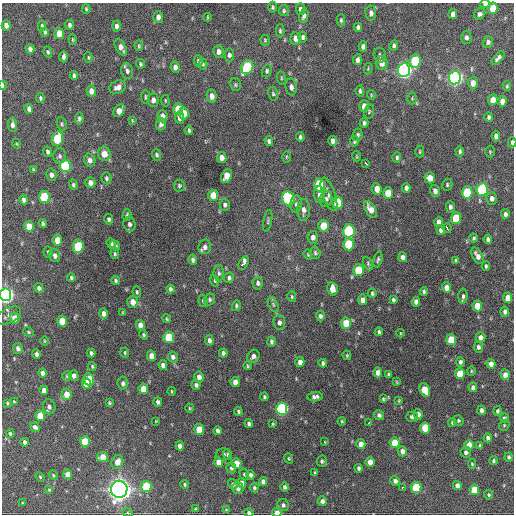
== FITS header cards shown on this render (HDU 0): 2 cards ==
NAXIS1  =                  512 / Axis length
NAXIS2  =                  512 / Axis length

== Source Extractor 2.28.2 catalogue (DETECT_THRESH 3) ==
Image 512 x 512 px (HDU 0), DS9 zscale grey, 1 PNG px = 1 image px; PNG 516 x 516 px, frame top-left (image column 1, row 512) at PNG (2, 3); each listed source drawn as its Kron ellipse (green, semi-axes under 4 px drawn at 4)
Background 995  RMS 33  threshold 97.8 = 3 sigma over >= 5 px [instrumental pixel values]
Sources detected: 349; all 349 listed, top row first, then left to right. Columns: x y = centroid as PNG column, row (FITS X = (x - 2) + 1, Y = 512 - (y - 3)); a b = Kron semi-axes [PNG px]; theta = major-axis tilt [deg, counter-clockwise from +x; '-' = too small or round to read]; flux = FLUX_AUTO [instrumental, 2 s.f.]
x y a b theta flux
485 4 5 3 - 7.3e+03
273 7 5 4 - 3.5e+03
493 8 6 5 - 4.6e+04
86 9 5 4 - 2.8e+03
301 9 6 4 -89 7.0e+03
284 11 5 5 - 3.7e+03
371 13 7 5 -87 7.6e+03
453 14 5 4 - 1.1e+04
480 14 6 5 - 5.3e+03
304 16 7 4 77 7.6e+03
158 17 6 5 - 1.1e+04
207 17 4 3 - 1.8e+03
341 20 6 4 89 3.7e+03
6 25 5 4 - 1.1e+04
69 25 5 4 - 5.9e+03
42 26 5 3 - 4.2e+03
116 26 5 4 - 7.6e+03
358 27 4 4 - 4.6e+03
280 31 6 4 -89 3.5e+03
45 32 4 3 - 4.1e+03
59 33 5 4 - 3.2e+04
303 37 5 4 - 5.2e+03
295 38 6 5 - 1.4e+04
466 38 6 5 - 6.0e+03
73 40 5 3 - 2.3e+03
265 40 5 4 - 2.8e+03
488 42 6 5 - 6.4e+03
394 45 5 4 - 4.7e+03
139 46 5 4 - 2.9e+03
363 46 5 4 - 7.7e+03
121 47 9 5 -59 1.2e+04
30 49 5 4 - 8.5e+03
48 52 5 4 - 3.3e+03
219 52 6 5 - 1.0e+04
229 55 6 4 -86 5.5e+03
380 55 7 6 - 5.2e+03
63 57 5 3 - 6.1e+03
88 57 5 3 - 2.4e+03
498 58 8 4 46 7.0e+03
357 60 5 4 - 6.4e+03
198 61 6 4 -85 5.5e+03
415 61 7 5 81 1.2e+05
381 63 7 6 - 1.6e+04
141 64 4 4 - 3.0e+03
203 64 5 4 - 2.9e+03
175 67 5 4 - 9.1e+03
247 67 7 6 - 1.9e+05
368 69 6 4 79 2.4e+03
404 70 7 6 - 8.3e+05
127 71 8 6 -78 6.5e+03
267 71 6 4 75 4.0e+03
74 75 4 3 - 4.8e+03
281 78 7 3 -82 2.6e+03
455 78 6 6 - 8.0e+05
473 83 6 5 - 1.5e+04
3 85 4 2 - 4.8e+03
235 85 6 5 - 3.4e+03
507 86 4 3 - 2.6e+03
118 87 8 6 25 1.2e+04
291 87 8 6 -80 8.3e+03
91 91 5 4 - 1.6e+04
360 91 6 4 -83 4.2e+03
273 94 7 5 -74 3.7e+03
371 95 5 4 - 2.4e+03
212 96 6 5 - 1.1e+04
145 97 7 3 -90 3.0e+03
40 98 5 4 - 3.5e+03
412 98 6 5 - 3.0e+03
153 100 7 5 89 9.9e+03
493 100 5 5 - 2.2e+04
165 101 5 3 - 2.0e+03
502 101 5 4 - 1.2e+04
364 106 6 5 - 1.8e+04
29 109 5 4 - 6.8e+03
178 109 6 5 - 5.2e+04
119 111 7 5 49 2.3e+04
369 111 7 5 76 3.4e+03
183 113 6 5 - 3.5e+04
162 116 6 5 - 1.1e+04
489 117 5 4 - 4.3e+03
79 118 6 4 80 4.7e+03
179 118 6 4 -83 7.0e+03
132 120 4 3 - 1.9e+03
364 123 5 4 - 4.7e+03
62 124 7 5 -75 3.7e+03
161 124 6 5 - 7.0e+03
12 125 7 4 -87 7.6e+03
189 130 4 3 - 3.5e+03
358 135 6 5 - 4.2e+03
496 136 5 4 - 9.5e+03
300 137 4 3 - 4.0e+03
57 139 7 5 75 1.1e+05
269 141 5 4 - 5.0e+03
333 141 5 4 - 9.0e+03
354 141 5 4 - 4.3e+03
512 142 5 3 - 4.0e+03
17 144 5 3 - 2.0e+03
460 151 5 3 - 3.8e+03
47 152 5 4 - 5.5e+03
420 152 6 4 89 2.6e+03
490 152 6 5 - 2.7e+03
104 154 7 6 - 1.9e+04
157 155 6 4 -70 4.6e+03
60 156 7 6 - 5.4e+03
356 156 5 3 - 1.9e+03
286 157 6 4 89 2.4e+03
397 157 5 4 - 4.4e+03
222 158 5 5 - 1.1e+04
90 160 6 6 - 9.1e+03
366 163 4 2 - 5.4e+03
65 166 6 5 - 1.7e+05
33 170 3 2 - 2.3e+03
51 175 6 5 - 7.9e+03
226 176 7 5 67 3.0e+04
106 178 6 5 - 4.5e+03
430 178 5 5 - 1.9e+04
90 182 5 5 - 1.1e+04
73 185 5 4 - 3.8e+03
319 185 6 5 - 1.6e+05
447 185 6 5 - 3.6e+03
179 186 6 5 - 3.6e+03
406 188 4 4 - 6.0e+03
377 189 6 5 - 2.0e+04
482 189 6 5 - 2.4e+05
435 191 6 5 - 8.1e+03
467 192 6 5 - 9.9e+04
388 193 6 5 - 3.9e+04
329 194 17 6 -71 1.0e+04
213 195 6 5 - 3.2e+04
319 195 8 5 -85 8.4e+03
44 197 6 5 - 1.4e+05
492 198 6 5 - 7.7e+03
288 199 7 6 - 2.4e+05
326 199 8 6 77 6.3e+03
24 200 5 4 - 7.1e+03
337 203 6 5 - 6.5e+04
296 204 9 5 85 6.7e+03
225 205 6 5 - 5.2e+03
450 207 5 4 - 5.9e+03
370 209 9 5 -57 1.6e+04
304 210 11 6 89 1.1e+04
505 214 5 4 - 6.0e+03
127 215 6 3 75 3.5e+03
456 218 6 5 - 6.8e+04
109 219 5 4 - 4.4e+03
268 221 11 4 80 3.8e+03
439 222 5 4 - 8.6e+03
43 223 4 4 - 4.8e+03
129 224 7 6 - 6.3e+03
29 226 5 5 - 3.1e+04
323 226 6 5 - 4.3e+04
447 228 5 3 - 8.2e+03
441 230 5 4 - 6.6e+03
349 231 6 5 - 2.4e+05
313 237 6 5 - 8.6e+03
474 238 4 3 - 3.4e+03
488 239 4 4 - 6.1e+03
57 240 5 4 - 3.0e+04
111 243 5 4 - 5.4e+03
348 244 6 5 - 1.0e+05
78 246 7 5 84 1.0e+05
115 246 5 4 - 5.6e+03
205 247 7 6 - 8.9e+03
48 252 6 4 -85 3.6e+03
315 253 6 5 - 4.3e+03
115 254 5 4 - 3.5e+03
308 255 5 4 - 2.8e+03
55 256 7 5 -69 9.3e+03
477 256 9 5 -62 1.2e+04
403 257 5 4 - 8.1e+03
378 259 8 4 77 4.0e+03
193 260 5 3 - 5.4e+03
456 261 4 3 - 3.6e+03
244 263 7 4 62 1.3e+04
368 263 7 4 -65 3.4e+03
486 266 5 3 - 3.4e+03
358 270 6 5 - 7.4e+04
219 273 8 5 -88 5.0e+03
71 278 4 3 - 3.6e+03
229 278 5 5 - 4.9e+03
116 281 4 3 - 3.7e+03
215 281 6 4 -72 2.9e+03
258 283 6 5 - 5.5e+03
446 287 5 4 - 1.8e+04
39 288 5 4 - 5.3e+03
170 289 4 3 - 5.0e+03
332 289 6 5 - 2.0e+04
424 291 4 3 - 3.7e+03
137 292 6 4 -88 3.4e+03
372 293 5 4 - 3.4e+03
6 295 6 5 - 8.6e+05
463 296 7 4 89 5.8e+03
292 297 5 4 - 3.1e+03
508 298 5 4 - 2.0e+04
210 299 6 5 - 4.4e+03
362 300 5 4 - 1.1e+04
393 300 4 3 - 4.0e+03
203 301 6 4 -80 4.0e+03
133 302 6 5 - 1.9e+04
416 302 5 4 - 8.7e+03
273 304 8 4 -64 4.5e+03
236 306 5 4 - 3.6e+03
477 306 5 5 - 3.5e+04
505 312 5 4 - 7.6e+03
104 313 5 4 - 1.0e+04
123 313 4 2 - 2.0e+03
9 316 13 7 27 1.1e+04
320 316 5 4 - 5.8e+03
14 318 5 5 - 2.1e+04
166 319 4 4 - 2.6e+03
62 321 5 5 - 4.2e+04
279 322 7 6 - 6.3e+03
346 323 6 5 - 4.8e+04
140 325 5 4 - 1.4e+04
28 332 5 4 - 2.7e+03
379 332 4 4 - 4.5e+03
400 333 4 3 - 1.8e+03
144 335 5 4 - 3.0e+03
169 337 6 5 - 8.0e+04
480 337 5 5 - 1.0e+04
209 340 5 4 - 6.5e+03
451 340 5 5 - 5.9e+04
44 341 4 3 - 1.9e+03
271 341 5 3 - 4.8e+03
478 347 5 4 - 5.4e+03
18 348 5 4 - 7.3e+03
91 353 4 3 - 4.8e+03
125 353 5 3 - 2.5e+03
223 353 4 4 - 6.1e+03
36 354 5 4 - 5.8e+03
347 355 5 3 - 2.2e+03
151 356 5 4 - 1.7e+04
253 356 7 5 55 8.6e+03
173 357 5 4 - 7.0e+03
300 362 5 4 - 1.1e+04
460 362 5 4 - 5.0e+03
323 363 4 4 - 4.6e+03
491 364 5 4 - 1.2e+04
163 365 5 4 - 1.0e+04
92 366 4 3 - 2.8e+03
248 366 4 3 - 2.5e+03
471 371 4 4 - 2.1e+03
378 372 5 4 - 1.3e+04
42 373 5 4 - 1.0e+04
389 374 4 3 - 3.4e+03
460 374 5 5 - 5.1e+04
505 375 5 4 - 1.4e+04
67 376 5 5 - 2.8e+03
74 376 5 4 - 7.9e+03
199 377 5 4 - 1.2e+04
89 379 6 5 - 8.1e+04
235 382 5 4 - 1.5e+04
397 382 4 2 - 1.6e+03
123 383 6 5 - 5.6e+03
86 384 5 4 - 2.6e+04
196 385 5 4 - 6.1e+03
473 387 5 4 - 8.7e+03
143 389 5 4 - 2.5e+04
44 390 5 4 - 1.3e+04
425 390 7 5 -65 4.6e+04
172 391 4 2 - 2.2e+03
67 394 5 5 - 2.7e+04
264 397 4 3 - 3.3e+03
315 397 7 4 5 7.0e+03
383 399 4 3 - 3.0e+03
399 400 3 3 - 2.1e+03
14 402 4 3 - 2.3e+03
158 402 5 4 - 6.4e+03
7 403 4 3 - 2.6e+03
109 403 4 3 - 2.7e+03
49 407 7 6 - 8.1e+03
190 408 4 4 - 2.3e+03
282 409 6 5 - 3.4e+05
482 410 4 4 - 7.5e+03
238 411 4 3 - 3.7e+03
498 411 5 4 - 3.7e+03
418 414 5 4 - 1.0e+04
379 415 5 4 - 5.6e+03
40 416 5 5 - 4.6e+04
412 417 6 5 - 4.6e+03
504 418 5 4 - 5.2e+03
458 420 5 5 - 3.4e+03
156 421 3 3 - 1.5e+03
342 421 4 3 - 2.3e+03
368 423 3 2 - 4.5e+03
452 423 4 3 - 2.7e+03
249 424 4 3 - 5.5e+03
273 424 3 3 - 2.1e+03
504 425 6 5 - 2.9e+03
35 427 5 4 - 6.6e+03
425 428 5 5 - 7.0e+04
199 429 5 5 - 5.0e+04
217 431 4 4 - 7.1e+03
10 433 4 3 - 3.0e+03
488 438 4 4 - 6.8e+03
25 442 4 4 - 7.0e+03
85 442 5 5 - 8.2e+04
325 442 3 2 - 1.4e+03
395 443 5 5 - 4.5e+04
361 444 5 4 - 1.8e+04
469 445 5 5 - 2.8e+04
180 446 5 4 - 1.1e+04
480 446 4 3 - 4.0e+03
402 451 5 4 - 1.1e+04
466 452 5 5 - 6.6e+03
223 454 7 6 - 5.6e+03
228 455 5 4 - 3.5e+03
103 457 5 5 - 2.8e+04
509 457 4 4 - 4.0e+03
289 458 5 3 - 2.3e+03
322 461 5 5 - 4.0e+03
493 461 4 4 - 3.6e+03
117 462 7 6 - 1.8e+04
219 462 5 4 - 2.1e+04
370 462 5 4 - 2.0e+04
236 464 5 5 - 4.0e+04
472 464 5 4 - 2.6e+03
231 468 5 4 - 4.8e+03
359 468 4 3 - 4.8e+03
315 473 4 3 - 2.9e+03
68 474 5 4 - 2.2e+04
244 474 6 4 -75 3.2e+03
53 475 5 4 - 2.6e+03
250 475 5 4 - 5.8e+03
40 477 5 4 - 2.7e+03
263 481 4 4 - 9.5e+03
395 481 5 4 - 8.4e+03
242 483 5 4 - 1.2e+04
185 484 4 4 - 3.0e+03
233 484 5 4 - 4.7e+03
457 485 5 4 - 1.1e+04
146 486 5 5 - 8.7e+04
285 487 4 3 - 5.6e+03
238 488 6 5 - 7.3e+03
254 488 5 4 - 3.9e+03
402 488 3 3 - 4.8e+03
416 488 5 5 - 9.5e+04
119 489 8 8 - 1.8e+06
49 490 4 4 - 2.5e+03
474 490 5 5 - 4.8e+04
488 495 5 4 - 2.8e+03
322 501 5 4 - 8.4e+03
22 503 4 3 - 1.9e+03
283 505 6 5 - 6.1e+03
196 509 4 3 - 2.6e+03
226 510 4 3 - 1.8e+03
128 513 5 3 - 2.5e+03
249 513 4 4 - 5.7e+03
277 513 5 4 - 2.1e+04
At the frame edge (FLAGS 8, measured only in part): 6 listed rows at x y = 485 4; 3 85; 512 142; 6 295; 249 513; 277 513